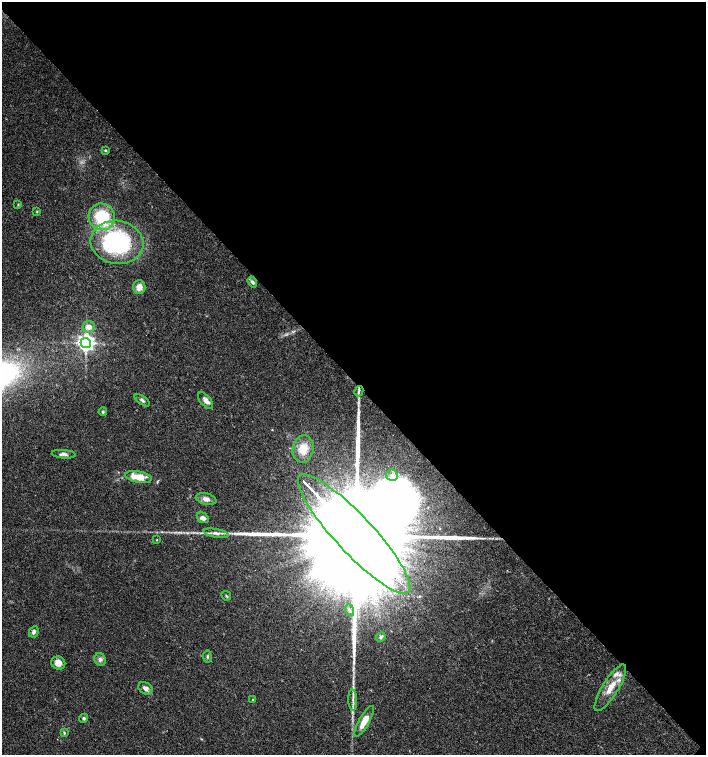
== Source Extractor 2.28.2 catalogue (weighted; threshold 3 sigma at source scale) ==
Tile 3 of 4 x 4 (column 3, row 1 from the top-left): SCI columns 2977-4384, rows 4519-6023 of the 6020 x 6026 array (HDU 1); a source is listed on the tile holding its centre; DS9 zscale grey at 2 x 2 block average (1 PNG px = mean of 2 x 2 image px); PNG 708 x 757 px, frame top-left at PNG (2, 2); each listed source drawn as its Kron ellipse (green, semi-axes under 4 px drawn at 4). Shown black and unused: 50% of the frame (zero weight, under 3 of 4 exposures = <1% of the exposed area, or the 3 px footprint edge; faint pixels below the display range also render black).
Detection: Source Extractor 2.28.2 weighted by HDU 2 'WHT'; one run over the whole footprint, this tile lists its part. Background 0.0333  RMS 0.0033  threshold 0.0149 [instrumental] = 3 sigma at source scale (4.5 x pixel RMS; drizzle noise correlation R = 1.50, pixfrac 1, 0.0396/0.0396 arcsec/px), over >= 5 px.
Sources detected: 39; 1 long thin detection or spike segment (spike, bleed or trail) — neither listed nor drawn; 2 inside a brighter listed object's ellipse — not listed separately; the other 36 listed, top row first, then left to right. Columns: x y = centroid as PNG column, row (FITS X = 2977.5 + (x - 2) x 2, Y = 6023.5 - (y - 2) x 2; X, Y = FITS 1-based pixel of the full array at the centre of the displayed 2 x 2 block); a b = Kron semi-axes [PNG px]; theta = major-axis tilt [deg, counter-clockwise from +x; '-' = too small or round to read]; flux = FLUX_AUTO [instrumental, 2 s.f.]
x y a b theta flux
105 150 3 3 - 0.94
18 205 3 2 - 0.59
37 211 3 2 - 0.59
102 217 13 13 - 35
117 242 26 21 -9 110
252 282 6 4 -56 2.1
139 287 7 6 - 6.2
89 327 6 5 - 4.9
86 343 5 5 - 270
359 391 5 2 - 0.92
142 400 9 4 -35 1.9
206 401 10 5 -50 4
103 412 4 4 - 1.2
303 449 14 10 80 13
64 454 12 4 -5 2.9
392 475 6 5 - 3.1
139 477 13 5 -11 13
206 499 10 5 -13 4.4
203 518 6 5 - 3.9
216 533 13 4 -11 3.6
354 534 80 19 -47 100000
157 540 2 2 - 0.49
226 596 5 3 - 0.89
350 610 6 4 -66 2
34 632 6 4 64 2.1
381 637 5 4 - 1.5
207 656 6 3 -81 1
100 659 6 5 - 2.7
58 663 7 6 - 6.7
145 688 7 5 -29 3.6
610 688 27 8 58 14
253 700 3 3 - 0.71
353 700 11 2 -88 2.5
84 718 4 4 - 1.4
364 721 17 5 60 9.9
64 733 4 3 - 0.97
Overlapping masked pixels (flux is a lower limit): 1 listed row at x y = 354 534